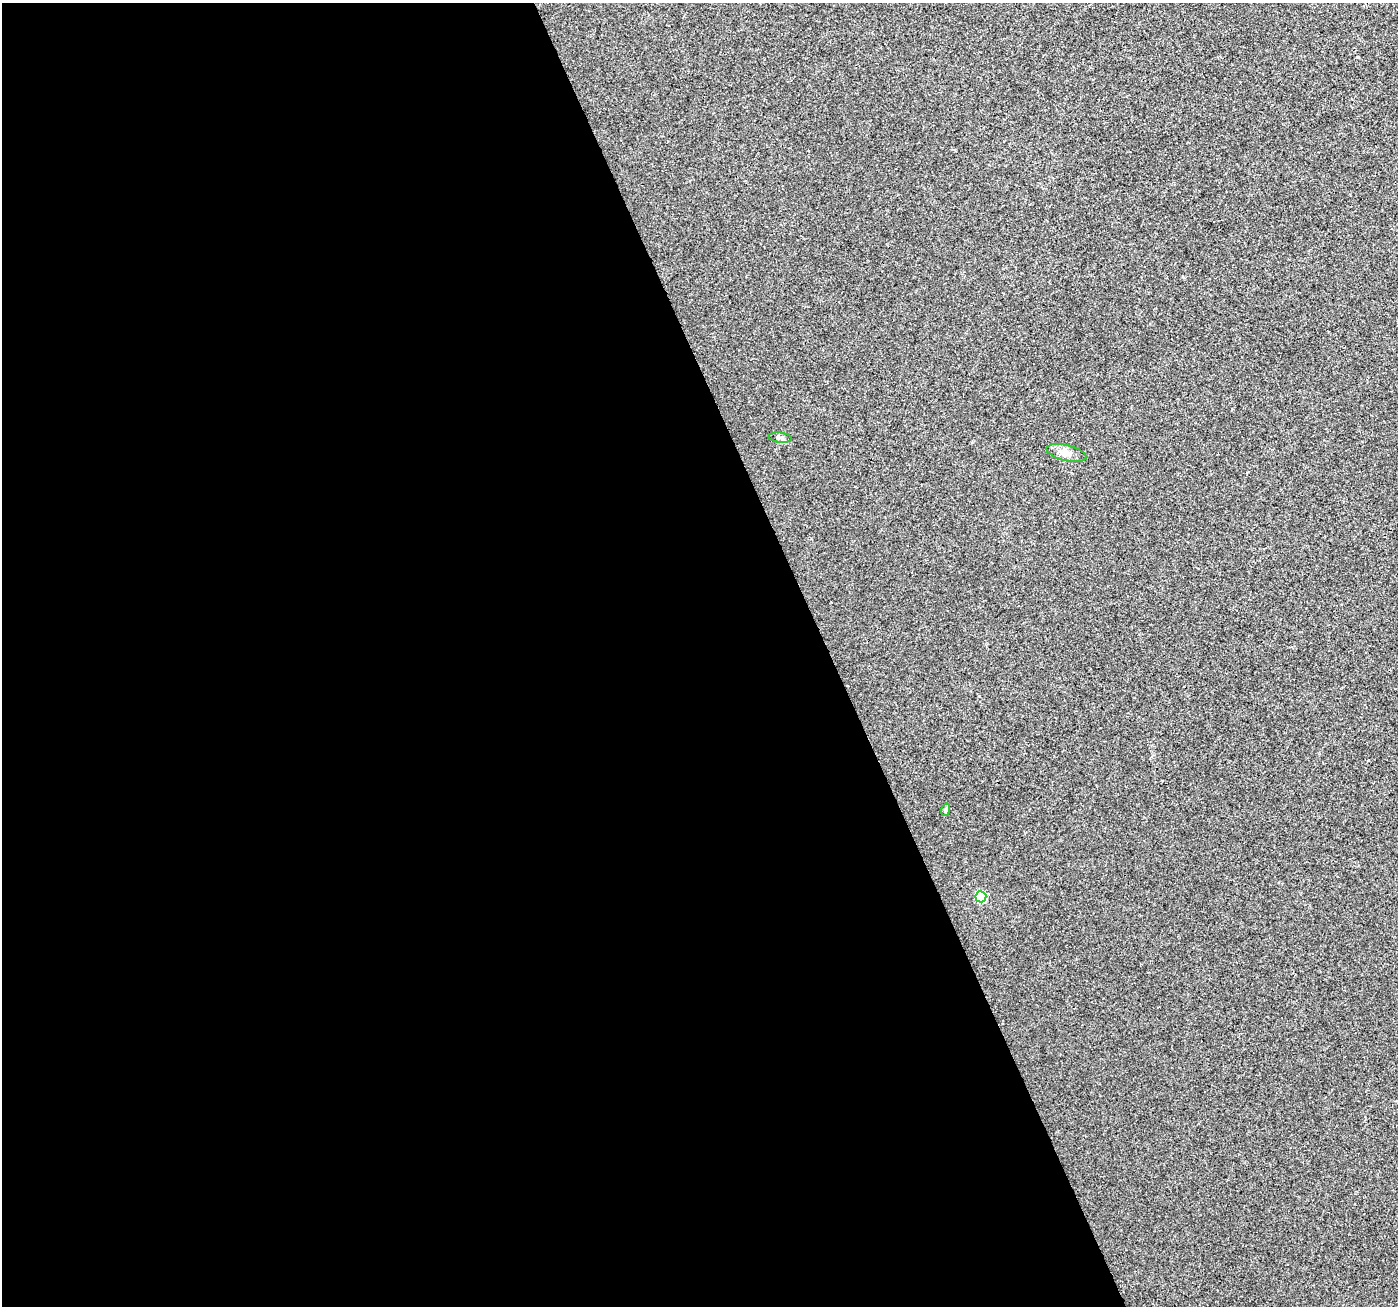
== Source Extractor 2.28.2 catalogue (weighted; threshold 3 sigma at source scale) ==
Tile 9 of 4 x 4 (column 1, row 3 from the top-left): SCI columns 3-1398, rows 1388-2691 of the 5596 x 5449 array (HDU 1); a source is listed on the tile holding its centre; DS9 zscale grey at full resolution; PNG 1400 x 1308 px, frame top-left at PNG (2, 3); each listed source drawn as its Kron ellipse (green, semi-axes under 4 px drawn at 4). Shown black and unused: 59% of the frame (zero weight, under 3 of 4 exposures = <1% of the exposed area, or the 3 px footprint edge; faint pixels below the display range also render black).
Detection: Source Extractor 2.28.2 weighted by HDU 2 'WHT'; one run over the whole footprint, this tile lists its part. Background 0.00326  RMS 0.0033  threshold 0.0148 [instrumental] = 3 sigma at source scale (4.5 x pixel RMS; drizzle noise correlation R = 1.50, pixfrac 1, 0.0396/0.0396 arcsec/px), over >= 5 px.
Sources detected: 4; all 4 listed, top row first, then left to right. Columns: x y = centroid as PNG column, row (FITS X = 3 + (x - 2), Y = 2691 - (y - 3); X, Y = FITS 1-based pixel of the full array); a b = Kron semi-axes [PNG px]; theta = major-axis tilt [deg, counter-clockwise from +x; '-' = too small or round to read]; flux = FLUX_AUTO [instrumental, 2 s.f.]
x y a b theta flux
780 438 11 5 -7 0.9
1066 453 20 8 -14 2.6
945 810 6 4 72 0.55
981 897 5 5 - 20